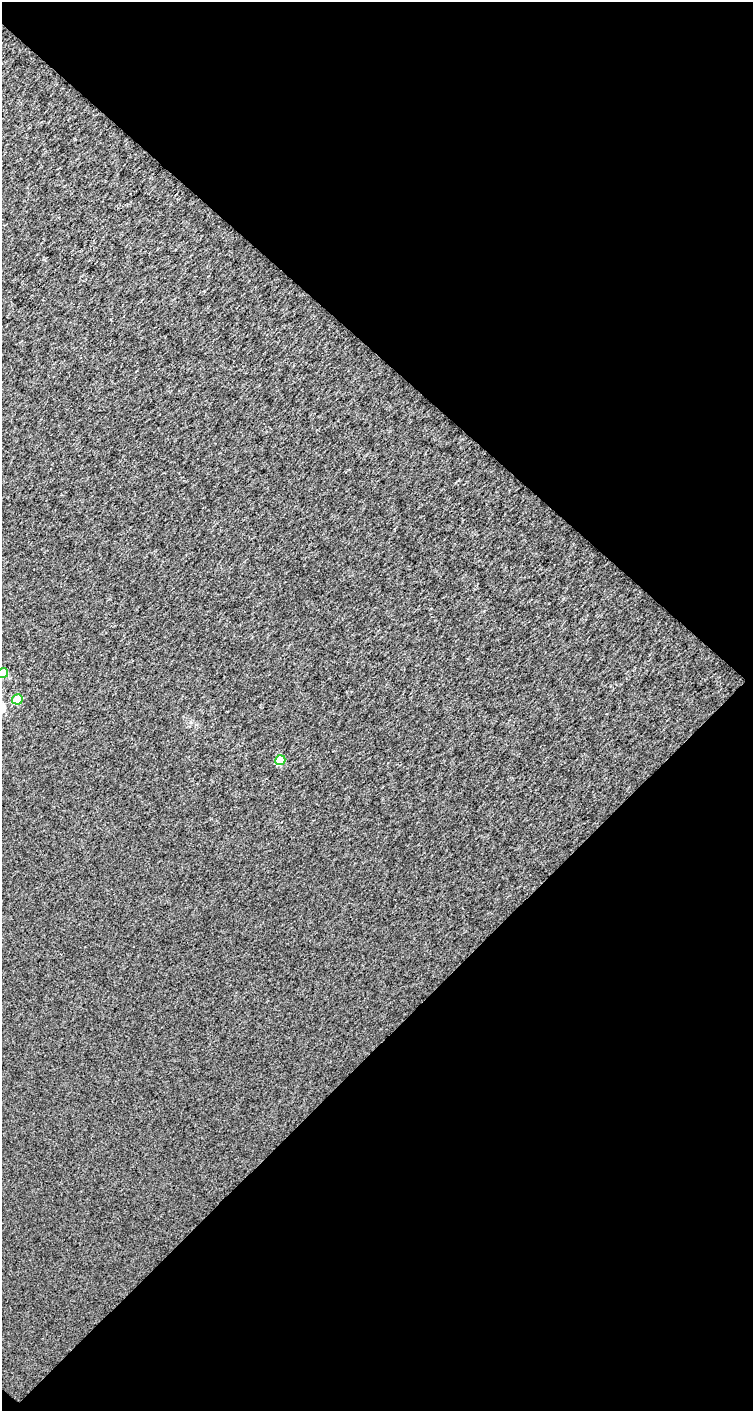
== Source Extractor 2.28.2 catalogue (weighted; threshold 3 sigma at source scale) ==
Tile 2 of 2 x 1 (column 2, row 1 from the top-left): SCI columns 754-1504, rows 46-1454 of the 1504 x 1505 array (HDU 1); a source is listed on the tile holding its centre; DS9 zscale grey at full resolution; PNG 755 x 1413 px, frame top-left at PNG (2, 2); each listed source drawn as its Kron ellipse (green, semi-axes under 4 px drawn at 4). Shown black and unused: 51% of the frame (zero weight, under 3 of 4 exposures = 1% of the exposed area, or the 3 px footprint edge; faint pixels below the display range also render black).
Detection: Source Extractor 2.28.2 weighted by HDU 2 'WHT'; one run over the whole footprint, this tile lists its part. Background 0.0257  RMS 0.075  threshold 0.338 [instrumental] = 3 sigma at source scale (4.5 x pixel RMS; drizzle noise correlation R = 1.50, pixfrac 1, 0.0396/0.0396 arcsec/px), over >= 5 px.
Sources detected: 3; all 3 listed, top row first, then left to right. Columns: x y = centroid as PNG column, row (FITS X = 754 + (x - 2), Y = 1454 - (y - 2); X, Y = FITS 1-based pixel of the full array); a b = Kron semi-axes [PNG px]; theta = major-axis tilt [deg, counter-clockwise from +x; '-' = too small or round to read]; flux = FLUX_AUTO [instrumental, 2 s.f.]
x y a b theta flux
3 673 5 5 - 190
17 699 5 5 - 170
280 760 5 5 - 180
Isophote crosses this tile's border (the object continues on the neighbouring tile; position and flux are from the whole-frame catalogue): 1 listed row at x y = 3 673